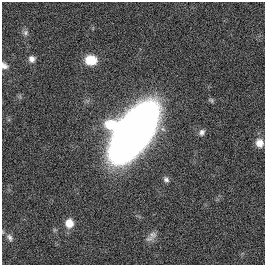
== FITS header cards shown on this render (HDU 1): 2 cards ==
NAXIS1  =                  263
NAXIS2  =                  263

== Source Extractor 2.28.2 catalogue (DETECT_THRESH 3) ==
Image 263 x 263 px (HDU 1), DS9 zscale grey, 1 PNG px = 1 image px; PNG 267 x 267 px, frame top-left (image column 1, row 263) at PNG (2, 2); no overlay
Background 0.00182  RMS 0.034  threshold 0.101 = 3 sigma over >= 5 px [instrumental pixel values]
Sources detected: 12; all 12 listed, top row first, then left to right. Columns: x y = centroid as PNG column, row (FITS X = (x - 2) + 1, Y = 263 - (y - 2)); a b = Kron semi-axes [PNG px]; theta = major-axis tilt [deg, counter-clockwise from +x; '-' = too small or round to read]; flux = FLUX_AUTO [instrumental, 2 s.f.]
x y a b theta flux
25 33 8 7 - 7.2
32 59 8 8 - 12
91 60 12 10 -3 50
4 66 10 7 -46 9.8
211 100 8 5 -27 4.2
133 132 39 21 54 3900
202 132 9 7 51 8.8
259 143 10 9 - 21
166 179 8 6 -65 7.5
69 223 9 8 - 31
153 235 11 11 - 14
10 238 12 8 -60 10
At the frame edge (FLAGS 8, measured only in part): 2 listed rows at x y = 4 66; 10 238